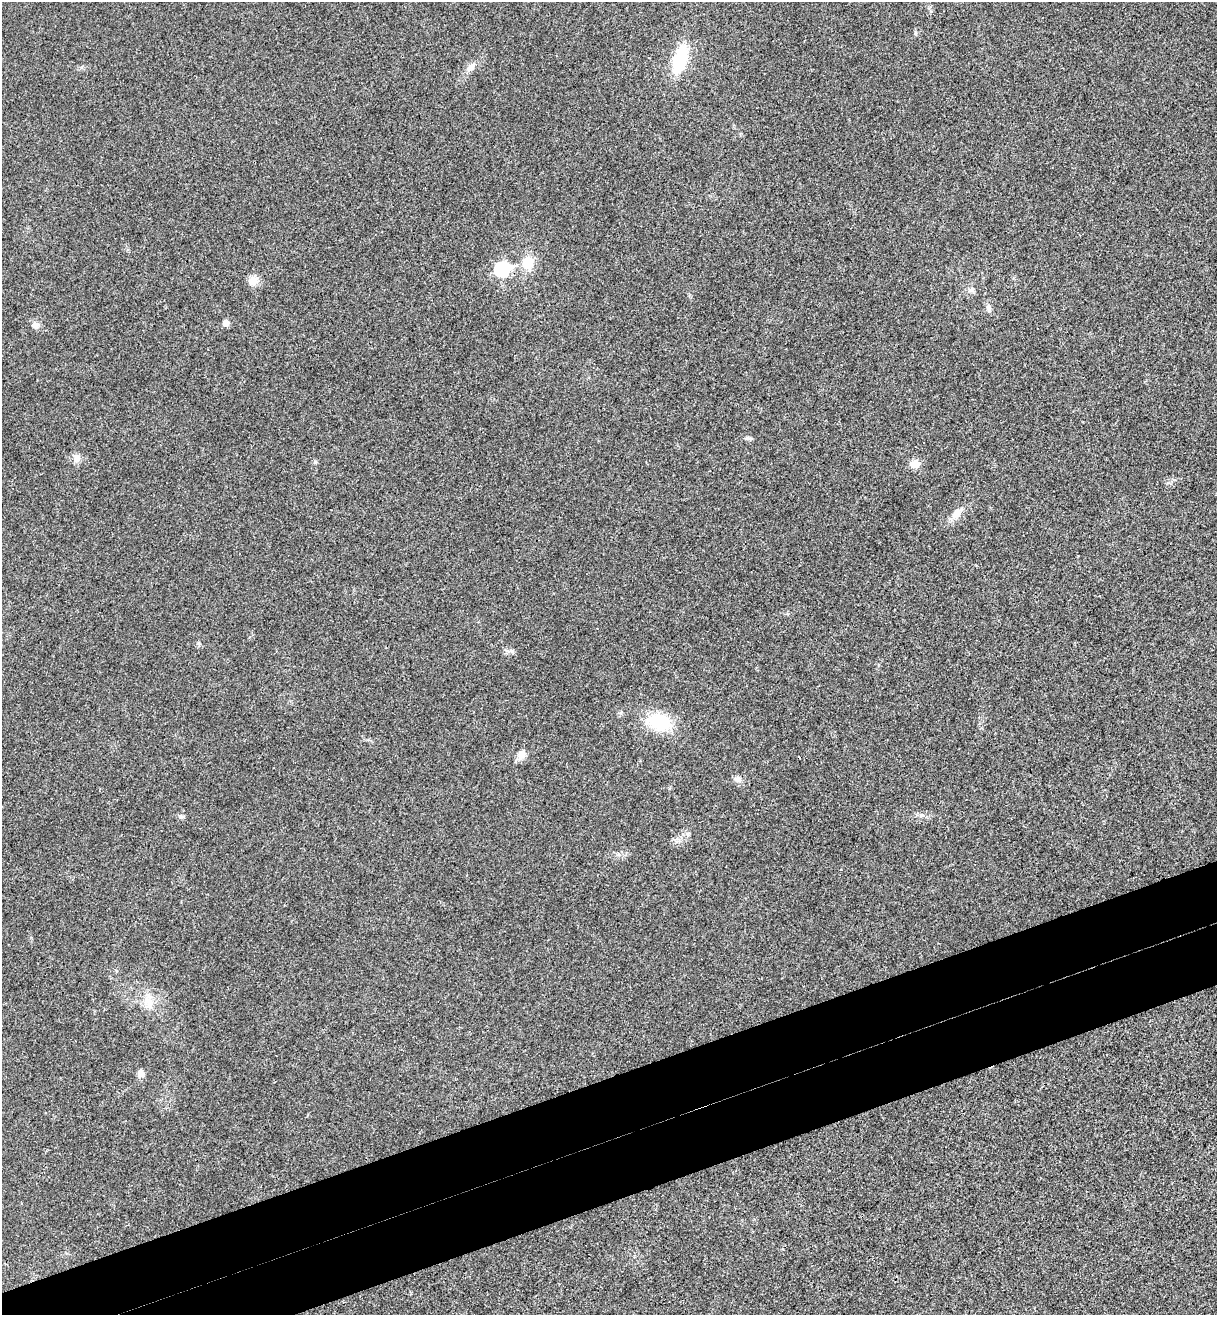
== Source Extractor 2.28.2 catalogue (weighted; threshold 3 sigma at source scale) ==
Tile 7 of 4 x 4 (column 3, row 2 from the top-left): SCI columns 2597-3811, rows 2682-3994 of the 5322 x 5365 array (HDU 1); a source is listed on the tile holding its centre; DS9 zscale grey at full resolution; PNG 1219 x 1317 px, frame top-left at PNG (2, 2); no overlay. Shown black and unused: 8% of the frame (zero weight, under 3 of 4 exposures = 6% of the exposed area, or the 3 px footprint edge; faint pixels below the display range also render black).
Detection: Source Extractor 2.28.2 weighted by HDU 2 'WHT'; one run over the whole footprint, this tile lists its part. Background 0.0194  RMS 0.0064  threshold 0.0286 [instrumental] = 3 sigma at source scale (4.5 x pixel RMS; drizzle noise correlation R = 1.50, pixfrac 1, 0.05/0.05 arcsec/px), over >= 5 px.
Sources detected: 21; all 21 listed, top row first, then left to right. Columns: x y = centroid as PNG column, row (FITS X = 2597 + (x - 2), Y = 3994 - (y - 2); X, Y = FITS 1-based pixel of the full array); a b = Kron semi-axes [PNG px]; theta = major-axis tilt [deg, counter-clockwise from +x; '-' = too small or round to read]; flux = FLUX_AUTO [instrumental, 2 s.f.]
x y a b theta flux
680 60 25 11 74 40
471 67 14 8 47 4.3
528 263 17 14 -83 12
502 269 8 7 - 76
253 280 13 12 - 5.2
971 289 9 6 36 2.1
988 309 10 7 -84 2.3
226 323 5 5 - 5.1
35 325 7 7 - 3.8
748 438 10 5 -2 1.4
77 458 12 9 -67 3.5
315 462 6 4 -43 0.92
915 464 10 9 - 5.5
957 513 17 11 58 6.1
659 722 23 17 -19 31
521 754 12 9 63 4.7
738 779 12 6 -5 2.4
922 815 7 4 -18 1.3
181 817 8 6 -12 1.6
149 1002 20 10 -69 8.2
141 1073 10 8 -80 2.9
Overlapping masked pixels (flux is a lower limit): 1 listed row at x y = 502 269
Unlisted compact peaks at least as high as the median listed source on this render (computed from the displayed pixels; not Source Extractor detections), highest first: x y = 931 11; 688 834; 512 651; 915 33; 198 643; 679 840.